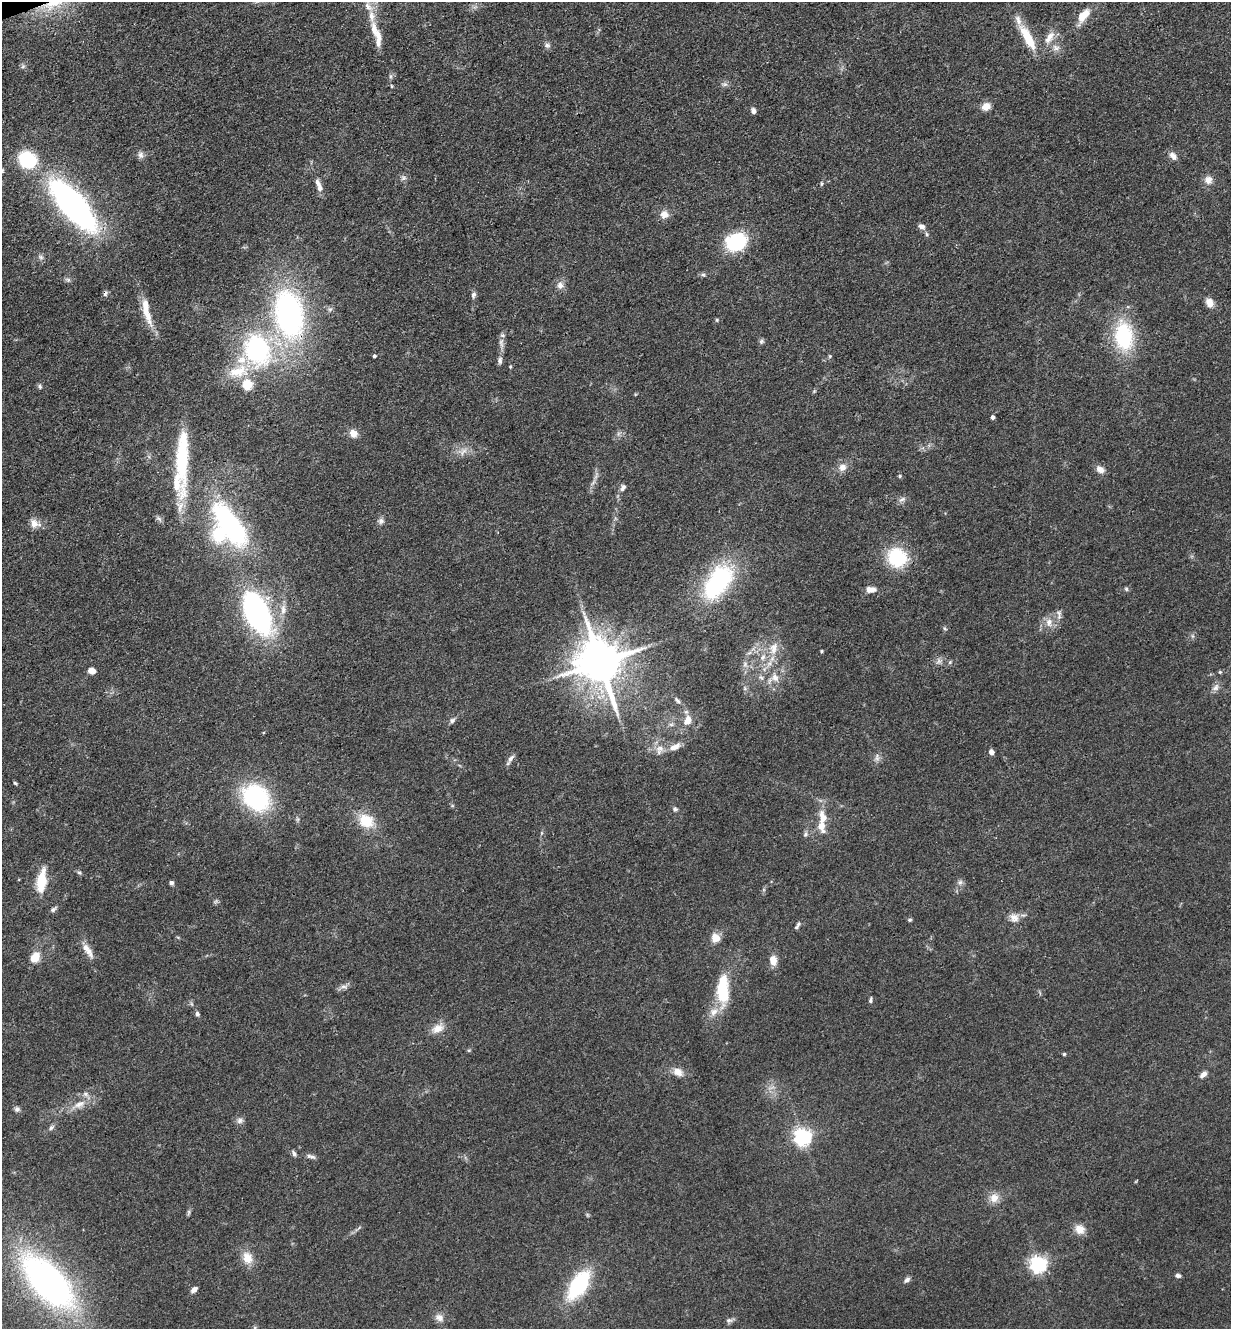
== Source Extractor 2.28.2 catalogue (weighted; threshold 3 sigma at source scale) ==
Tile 11 of 4 x 4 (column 3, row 3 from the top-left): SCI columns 2750-3978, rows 1385-2711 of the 5372 x 5421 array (HDU 1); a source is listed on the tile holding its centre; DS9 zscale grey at full resolution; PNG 1233 x 1331 px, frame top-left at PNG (2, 2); no overlay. Shown black and unused: <1% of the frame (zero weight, under 3 of 4 exposures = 5% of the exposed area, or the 3 px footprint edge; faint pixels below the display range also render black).
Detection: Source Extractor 2.28.2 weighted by HDU 2 'WHT'; one run over the whole footprint, this tile lists its part. Background 0.0598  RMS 0.0054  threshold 0.0244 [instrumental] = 3 sigma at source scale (4.5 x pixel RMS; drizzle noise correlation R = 1.50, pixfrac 1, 0.05/0.05 arcsec/px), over >= 5 px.
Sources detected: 144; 1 inside a brighter object's white glare — not listed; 9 inside a brighter listed object's ellipse — not listed separately; the other 134 listed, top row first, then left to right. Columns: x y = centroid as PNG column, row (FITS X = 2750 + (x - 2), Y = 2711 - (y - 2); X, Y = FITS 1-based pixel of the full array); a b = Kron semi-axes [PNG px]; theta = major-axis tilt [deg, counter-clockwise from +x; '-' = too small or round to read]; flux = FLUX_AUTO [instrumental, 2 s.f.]
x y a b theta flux
54 4 37 12 21 19
1083 15 16 8 47 9.5
372 16 15 8 -85 5
1049 37 20 9 56 6.1
378 38 25 8 -85 7
1028 38 33 9 -61 17
547 45 9 7 -10 1.7
1056 48 11 8 -11 3.1
23 67 7 4 2 1.1
390 76 7 4 89 1
725 84 8 6 1 1.6
391 86 5 3 - 0.51
986 106 10 8 29 4.7
753 111 6 5 - 2.2
141 155 9 7 -77 2.2
1173 156 12 8 -52 2.9
27 159 17 15 -32 30
403 178 7 6 - 1.5
1208 180 11 10 - 3.9
318 184 11 6 -62 2.7
821 184 7 3 90 0.78
73 206 44 17 -49 210
664 214 11 10 - 4.1
921 226 8 6 -27 2.7
927 234 6 4 -87 0.84
736 242 14 12 26 62
41 257 7 5 -46 1.4
703 275 6 4 -26 0.93
68 280 8 5 -17 1.3
560 285 10 9 - 3.2
105 293 8 5 55 1.3
473 295 8 5 85 1.8
1209 302 9 8 - 4.6
146 311 41 9 -78 11
289 314 43 25 -80 150
717 320 5 4 - 0.73
1124 336 28 18 -85 42
761 341 7 6 - 1.1
501 343 15 6 -83 2.9
257 349 36 28 -68 80
374 356 3 3 - 1.1
830 356 5 5 - 0.67
500 360 10 6 84 1.8
247 385 5 5 - 38
40 386 7 5 -87 1
993 417 4 3 - 1.7
353 433 10 9 - 4.3
463 451 14 6 44 3.3
182 459 78 14 -89 42
842 467 10 9 - 3.8
1100 469 11 8 -36 3.6
900 476 5 4 - 0.7
593 482 11 3 50 1.4
623 488 11 6 57 2
902 499 10 5 24 1.8
159 518 10 4 -39 1.4
381 521 9 7 76 1.9
34 524 13 11 -48 4.4
230 524 45 18 -56 100
897 557 17 16 - 35
717 582 42 23 55 68
871 589 11 7 -2 4.3
1126 589 6 5 - 0.86
283 609 15 7 88 4.4
257 613 38 19 -65 140
1059 615 15 5 -86 2.3
1049 622 11 9 -86 4.4
774 648 18 10 75 7.4
821 651 4 3 - 0.61
763 657 9 7 64 3.1
939 661 7 4 71 1.4
600 662 13 12 - 2600
950 662 5 4 - 0.74
745 664 6 6 - 1.6
92 671 8 6 -15 3.5
1220 672 5 4 - 0.68
761 677 8 5 -43 1.5
775 678 13 10 -58 4.8
1216 687 11 8 62 2.6
677 700 12 5 -45 1.7
687 720 16 10 65 5.4
452 721 9 6 34 1.6
675 747 17 8 25 4.8
659 749 16 10 71 4.9
991 752 4 4 - 4.2
877 757 11 5 -76 2
511 758 11 6 51 2.2
15 783 6 4 -32 0.7
256 798 27 21 -48 67
675 809 6 6 - 1.3
822 817 20 10 -82 8
366 821 17 14 -33 15
806 834 8 6 63 1.4
79 873 6 4 -27 0.92
41 881 25 10 82 16
960 882 8 6 87 1.7
171 883 4 4 - 1.7
53 909 10 5 41 1.3
1014 918 12 10 -39 4.3
910 920 6 4 2 0.85
798 924 7 5 60 1.1
716 938 13 12 - 5
88 950 24 8 -55 5.2
35 957 12 8 55 8.4
773 960 12 9 -86 5
344 986 11 5 -4 2
722 990 31 12 -90 27
870 1000 7 4 80 1.1
714 1012 12 9 35 4.8
197 1014 7 5 -73 1.3
437 1029 16 10 25 5.8
469 1050 6 3 17 0.63
1064 1054 4 3 - 0.7
678 1072 13 9 -29 5
1203 1074 8 5 36 2.8
79 1104 19 8 23 6.5
17 1109 7 7 - 1.5
240 1121 9 7 31 2
51 1127 9 5 45 1.6
802 1137 6 6 - 220
294 1153 9 5 -60 1.5
312 1157 9 6 -11 1.7
994 1198 13 12 - 5.2
188 1212 9 4 81 0.99
1080 1229 12 11 - 5.5
247 1258 17 13 -66 7.7
1038 1264 6 6 - 210
1178 1276 6 5 - 1.5
907 1280 8 6 39 1.7
48 1282 58 27 -46 220
578 1285 26 13 57 56
194 1290 7 5 40 2.7
439 1317 11 9 -22 3.5
729 1320 8 7 - 1.7
Overlapping masked pixels (flux is a lower limit): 4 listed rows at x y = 54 4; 105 293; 289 314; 182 459
Isophote crosses this tile's border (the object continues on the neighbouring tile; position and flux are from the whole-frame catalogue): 1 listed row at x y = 54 4